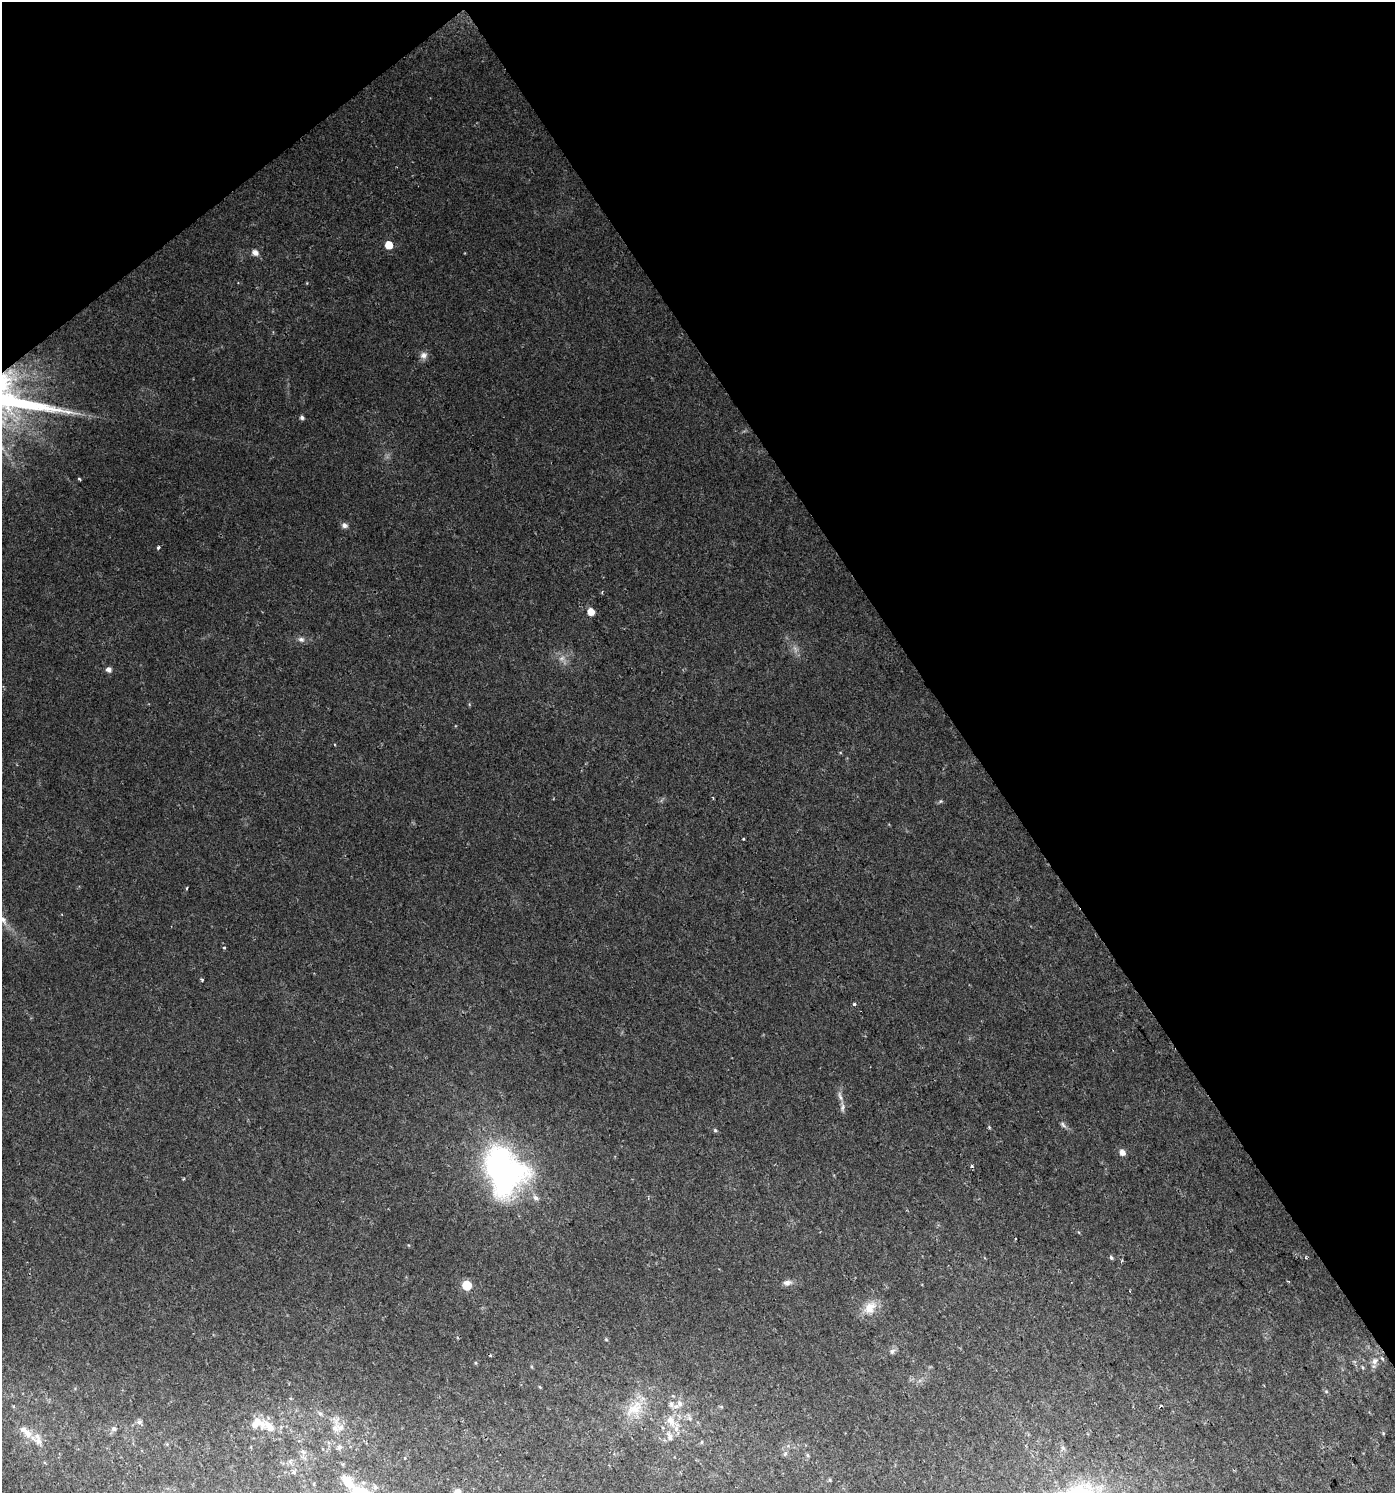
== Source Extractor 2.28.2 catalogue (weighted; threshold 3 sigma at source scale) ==
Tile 3 of 4 x 4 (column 3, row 1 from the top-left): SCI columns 2921-4313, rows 4477-5967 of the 5902 x 5967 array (HDU 1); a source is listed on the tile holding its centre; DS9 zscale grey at full resolution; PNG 1397 x 1495 px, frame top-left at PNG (2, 2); no overlay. Shown black and unused: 35% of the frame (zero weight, under 2 of 3 exposures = <1% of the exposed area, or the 3 px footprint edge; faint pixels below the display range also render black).
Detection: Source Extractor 2.28.2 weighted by HDU 2 'WHT'; one run over the whole footprint, this tile lists its part. Background 0.0217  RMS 0.0043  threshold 0.0193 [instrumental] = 3 sigma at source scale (4.5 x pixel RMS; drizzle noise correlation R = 1.50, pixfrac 1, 0.0396/0.0396 arcsec/px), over >= 5 px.
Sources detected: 70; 1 too faint to see at this stretch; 1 cosmic-ray / hot-pixel residue — not listed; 10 inside a brighter listed object's ellipse — not listed separately; the other 58 listed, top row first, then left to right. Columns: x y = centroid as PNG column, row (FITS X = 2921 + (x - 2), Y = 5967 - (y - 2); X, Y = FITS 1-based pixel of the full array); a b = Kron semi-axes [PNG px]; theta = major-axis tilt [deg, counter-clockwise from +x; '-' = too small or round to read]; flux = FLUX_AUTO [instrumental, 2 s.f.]
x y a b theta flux
389 245 5 5 - 8.4
255 253 7 6 - 2.7
423 355 10 9 - 2.3
302 418 5 4 - 1.1
79 479 4 3 - 0.53
344 525 8 7 - 1.4
158 548 4 3 - 0.78
591 612 6 5 - 5.4
301 639 9 7 -17 1.6
562 658 10 6 19 2
109 669 6 6 - 1.8
940 801 6 5 - 0.68
743 839 3 2 - 0.51
187 888 5 3 - 0.5
224 948 4 3 - 0.39
202 980 4 3 - 0.67
854 1004 3 3 - 1.9
840 1096 14 5 -68 1.9
1063 1125 10 5 -45 1.2
989 1127 4 3 - 0.52
715 1130 5 4 - 0.58
1122 1152 6 5 - 2.9
503 1170 58 45 -65 110
1111 1257 5 4 - 0.86
787 1283 12 7 6 2.1
467 1285 6 6 - 20
870 1307 20 14 50 7.1
606 1339 5 3 - 0.46
892 1351 9 7 43 1.4
1374 1361 10 8 69 2.4
475 1363 5 3 - 0.47
1362 1367 5 3 - 0.5
540 1387 5 3 - 0.41
1326 1391 6 4 -19 0.52
680 1403 9 8 - 2.4
671 1404 9 6 -75 1.7
721 1406 6 4 -1 0.53
1160 1406 4 3 - 0.85
634 1408 29 16 34 12
320 1414 7 5 -66 1
689 1418 8 5 -72 1.2
671 1421 16 10 -64 5.4
139 1422 8 6 13 1.3
269 1427 18 10 -43 6.9
335 1428 31 11 88 6.2
114 1429 8 6 0 1.4
27 1433 15 11 -57 4.7
670 1436 14 8 -61 2.9
702 1442 5 3 - 0.51
1063 1448 6 5 - 0.89
303 1452 9 3 -44 0.82
785 1454 7 5 47 0.78
807 1455 6 4 -88 0.64
294 1472 7 5 0 0.99
830 1480 5 5 - 0.55
347 1481 18 9 -50 7.7
375 1487 7 7 - 1.2
458 1492 6 6 - 2.9
Isophote crosses this tile's border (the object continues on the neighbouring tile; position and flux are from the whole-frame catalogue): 1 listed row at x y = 458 1492
Unlisted compact peaks at least as high as the median listed source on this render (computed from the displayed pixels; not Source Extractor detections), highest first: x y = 68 412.